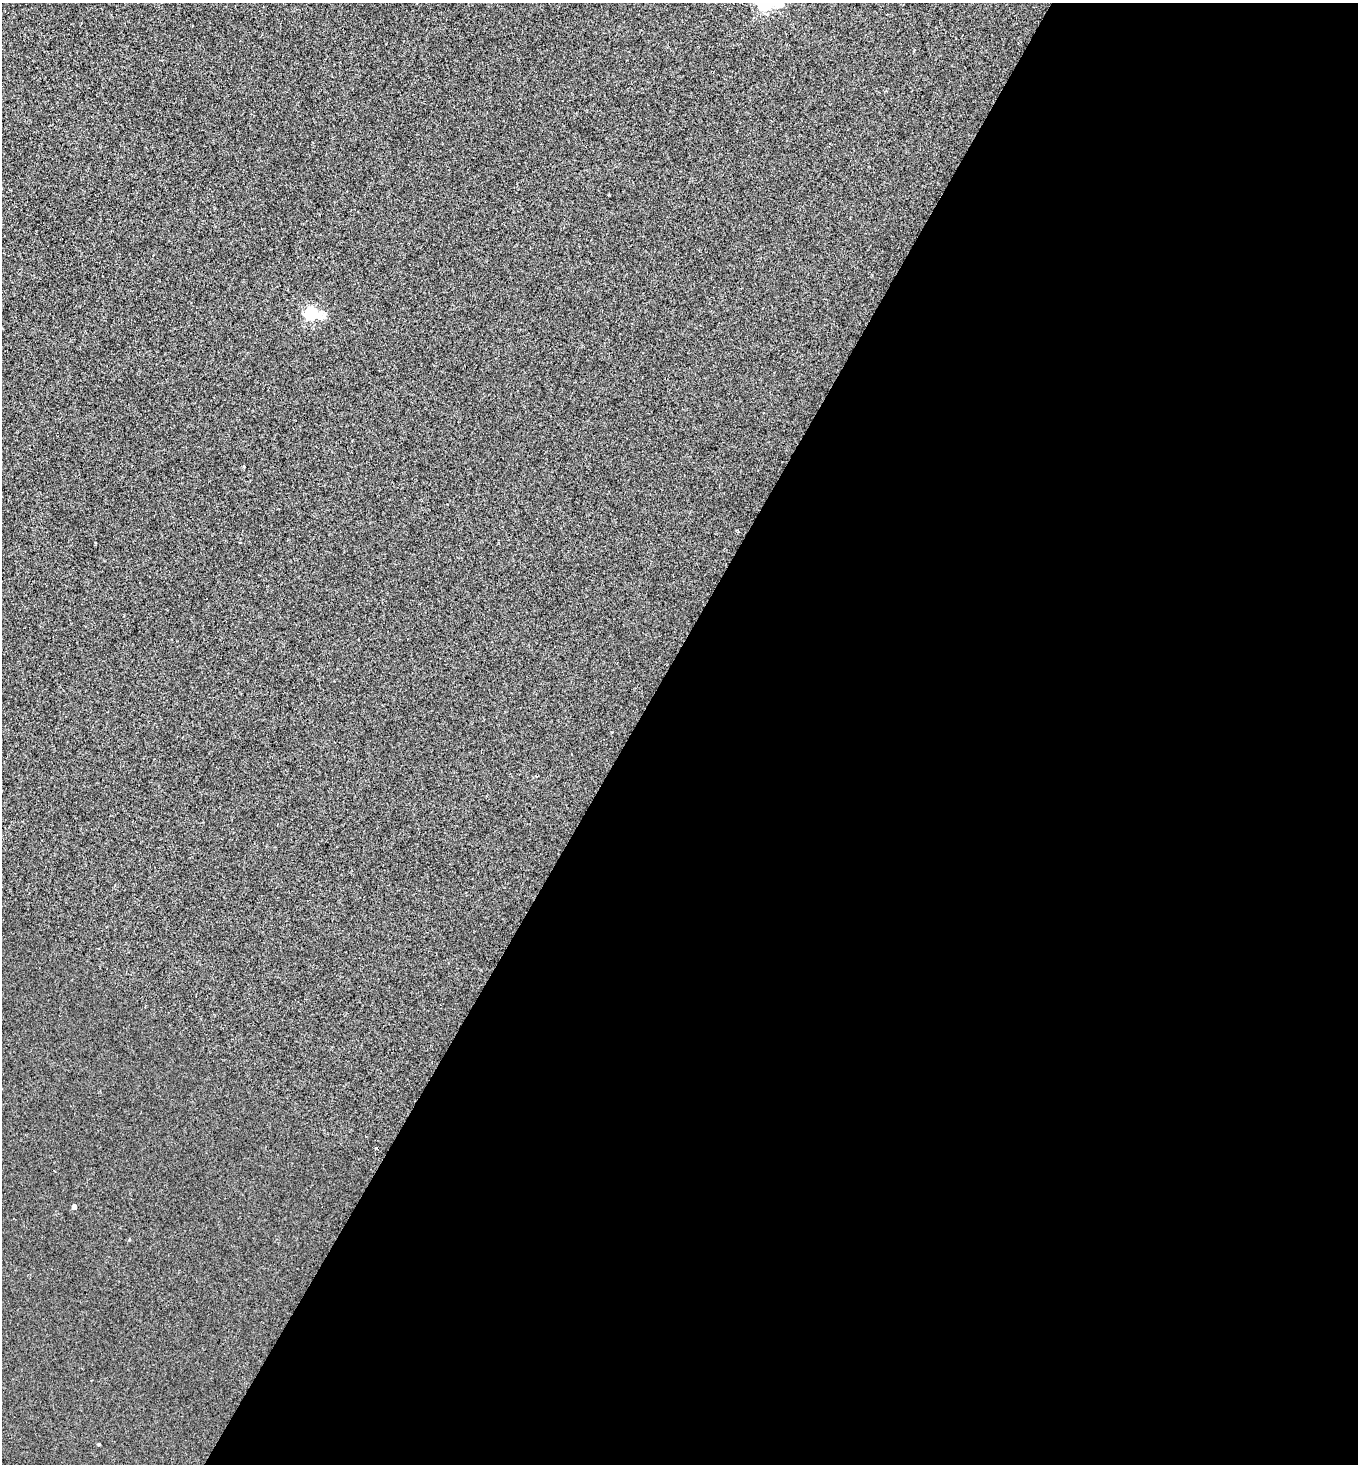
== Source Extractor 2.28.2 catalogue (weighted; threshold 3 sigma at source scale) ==
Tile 12 of 4 x 4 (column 4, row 3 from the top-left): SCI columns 4215-5570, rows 1463-2924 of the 5857 x 5849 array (HDU 1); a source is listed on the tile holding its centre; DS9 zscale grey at full resolution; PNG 1360 x 1466 px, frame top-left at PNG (2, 3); no overlay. Shown black and unused: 54% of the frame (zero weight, under 2 of 3 exposures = <1% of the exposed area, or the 3 px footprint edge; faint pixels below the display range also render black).
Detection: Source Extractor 2.28.2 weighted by HDU 2 'WHT'; one run over the whole footprint, this tile lists its part. Background 3.64e-04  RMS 0.0048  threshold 0.0216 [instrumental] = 3 sigma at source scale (4.5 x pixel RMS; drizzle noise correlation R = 1.50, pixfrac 1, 0.05/0.05 arcsec/px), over >= 5 px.
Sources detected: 5; all 5 listed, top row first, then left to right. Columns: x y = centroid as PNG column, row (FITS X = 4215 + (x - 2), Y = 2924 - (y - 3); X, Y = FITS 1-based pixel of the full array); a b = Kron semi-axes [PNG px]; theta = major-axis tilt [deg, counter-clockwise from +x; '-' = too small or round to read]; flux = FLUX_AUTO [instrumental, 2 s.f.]
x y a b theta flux
766 3 9 6 -1 140
311 313 7 6 - 78
244 467 3 2 - 0.28
74 1207 4 4 - 1.8
98 1444 3 3 - 0.49
Isophote crosses this tile's border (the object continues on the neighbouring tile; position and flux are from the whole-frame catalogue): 1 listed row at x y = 766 3